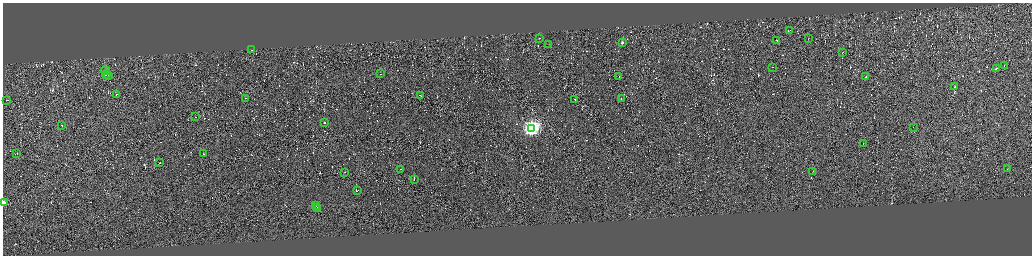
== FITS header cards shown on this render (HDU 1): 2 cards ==
NAXIS1  =                 4117
NAXIS2  =                 1013

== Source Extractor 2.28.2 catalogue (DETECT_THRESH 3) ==
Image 4117 x 1013 px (HDU 1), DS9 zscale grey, zoomed out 1/4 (1 PNG px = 4 x 4 image px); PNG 1034 x 258 px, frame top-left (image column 3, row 1010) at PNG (3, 3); each listed source drawn as its Kron ellipse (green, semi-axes under 4 px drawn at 4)
Background 0.135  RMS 3.9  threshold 11.7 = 3 sigma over >= 5 px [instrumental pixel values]
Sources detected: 1046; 1003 cannot appear on this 1/4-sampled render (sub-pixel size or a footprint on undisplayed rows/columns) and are neither listed nor drawn; the other 43 listed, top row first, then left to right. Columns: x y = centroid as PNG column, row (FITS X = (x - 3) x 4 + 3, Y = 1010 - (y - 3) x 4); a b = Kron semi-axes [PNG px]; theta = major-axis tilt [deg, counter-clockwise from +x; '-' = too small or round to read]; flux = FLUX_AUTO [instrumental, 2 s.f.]
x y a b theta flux
789 30 3 1 - 3.1e+04
539 38 2 1 - 9.9e+03
809 38 2 1 - 2.5e+04
777 40 2 1 - 2.0e+04
622 43 2 2 - 1.7e+04
549 44 2 1 - 6.6e+03
252 50 2 1 - 2.3e+04
842 52 2 1 - 1.4e+04
1004 65 2 1 - 1.5e+04
773 67 2 1 - 2.2e+04
996 68 2 1 - 8.3e+04
105 70 4 3 - 8.5e+03
106 74 4 1 - 5.8e+05
381 74 2 1 - 2.6e+04
108 75 2 1 - 1.2e+04
619 76 2 1 - 1.0e+04
865 77 3 1 - 5.4e+04
954 87 2 1 - 1.3e+04
117 94 2 1 - 1.4e+04
420 95 2 1 - 2.2e+04
245 98 2 1 - 2.2e+04
621 98 2 1 - 1.7e+04
575 99 2 1 - 1.4e+04
7 100 2 1 - 2.5e+04
196 117 2 1 - 1.5e+04
325 122 2 1 - 4.2e+04
62 125 2 1 - 1.4e+04
913 127 2 1 - 8.7e+03
531 128 4 4 - 8.2e+05
863 143 2 1 - 2.9e+04
17 153 2 1 - 1.4e+04
203 154 2 1 - 3.8e+04
160 162 2 1 - 1.6e+04
401 169 2 1 - 3.1e+04
1008 169 2 1 - 1.1e+04
813 171 2 1 - 1.6e+04
345 172 2 1 - 1.5e+04
414 179 2 1 - 1.1e+06
357 190 3 1 - 2.1e+04
4 203 2 2 - 4.6e+04
316 205 2 1 - 1.6e+04
317 207 3 1 - 2.2e+04
318 208 4 1 - 3.1e+04
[1003 sub-pixel or undisplayed-footprint detections neither listed nor drawn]